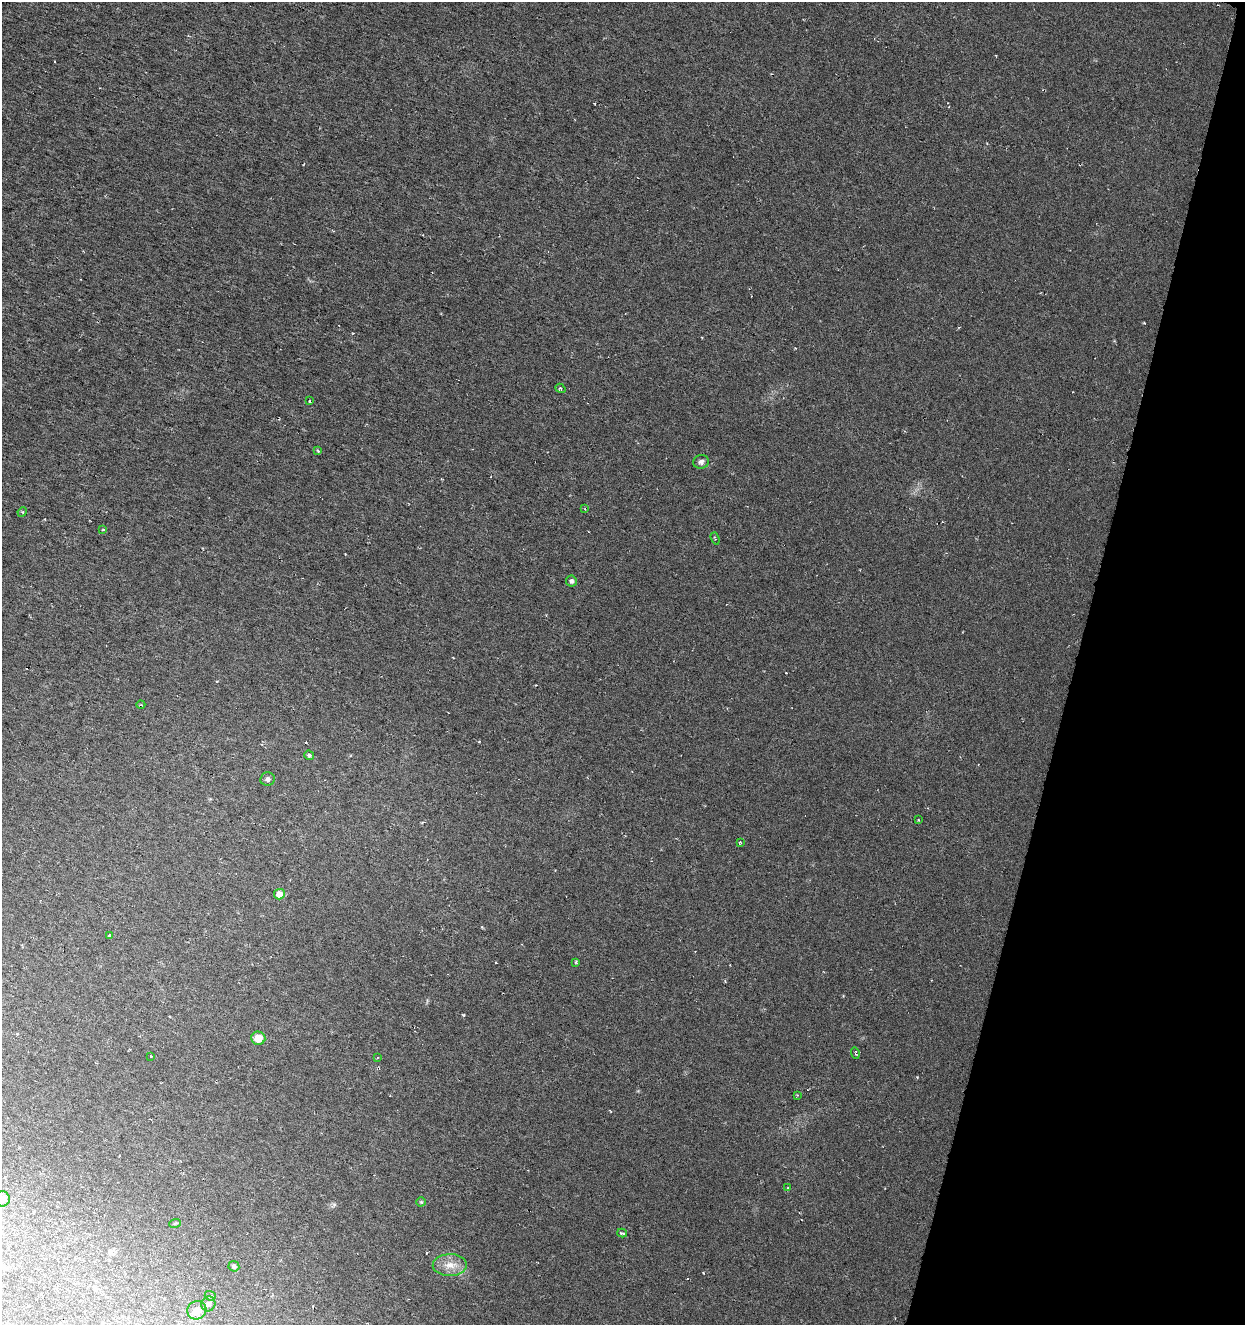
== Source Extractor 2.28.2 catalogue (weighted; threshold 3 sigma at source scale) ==
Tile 8 of 4 x 4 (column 4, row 2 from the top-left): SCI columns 3943-5185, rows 2652-3974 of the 5463 x 5298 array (HDU 1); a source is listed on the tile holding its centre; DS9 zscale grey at full resolution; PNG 1247 x 1327 px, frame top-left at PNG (2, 2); each listed source drawn as its Kron ellipse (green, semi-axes under 4 px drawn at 4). Shown black and unused: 14% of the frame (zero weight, under 3 of 6 exposures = <1% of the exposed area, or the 3 px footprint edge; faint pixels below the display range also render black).
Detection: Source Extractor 2.28.2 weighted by HDU 2 'WHT'; one run over the whole footprint, this tile lists its part. Background 0.00669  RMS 0.0034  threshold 0.0139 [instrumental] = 3 sigma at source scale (4.09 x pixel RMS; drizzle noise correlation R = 1.36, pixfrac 0.8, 0.0396/0.0396 arcsec/px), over >= 5 px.
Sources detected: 34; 2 cosmic-ray / hot-pixel residue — neither listed nor drawn; the other 32 listed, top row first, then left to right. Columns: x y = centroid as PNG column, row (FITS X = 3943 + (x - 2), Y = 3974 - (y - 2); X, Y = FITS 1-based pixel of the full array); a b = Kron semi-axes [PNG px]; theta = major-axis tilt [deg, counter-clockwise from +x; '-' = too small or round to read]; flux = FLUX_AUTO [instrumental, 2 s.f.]
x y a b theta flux
560 388 5 4 - 0.5
310 401 3 2 - 0.27
318 451 3 2 - 0.63
701 462 8 7 - 1
585 509 4 2 - 0.22
22 512 5 4 - 0.3
103 530 3 2 - 0.36
715 538 6 3 -71 0.36
571 581 5 5 - 1
141 705 4 3 - 0.29
309 755 5 4 - 0.64
268 779 7 6 - 1.1
918 820 3 2 - 0.25
740 842 3 2 - 0.29
279 894 5 5 - 3.5
109 936 3 3 - 0.87
576 962 4 3 - 0.36
258 1038 7 6 - 4.1
855 1053 6 4 -74 0.42
151 1056 2 2 - 0.24
377 1058 3 3 - 0.27
797 1095 3 3 - 0.34
788 1188 4 2 - 0.24
2 1199 7 7 - 1.8
421 1202 5 4 - 0.36
175 1223 6 3 19 0.31
622 1233 5 3 - 0.5
450 1265 17 11 1 3.9
234 1266 5 5 - 0.89
210 1296 6 4 -20 0.44
208 1304 7 7 - 1.1
197 1310 10 9 - 2.6
Isophote crosses this tile's border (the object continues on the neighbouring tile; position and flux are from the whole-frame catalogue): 1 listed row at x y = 2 1199
Unlisted compact peaks at least as high as the median listed source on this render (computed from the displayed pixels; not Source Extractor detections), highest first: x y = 1144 323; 703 1273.